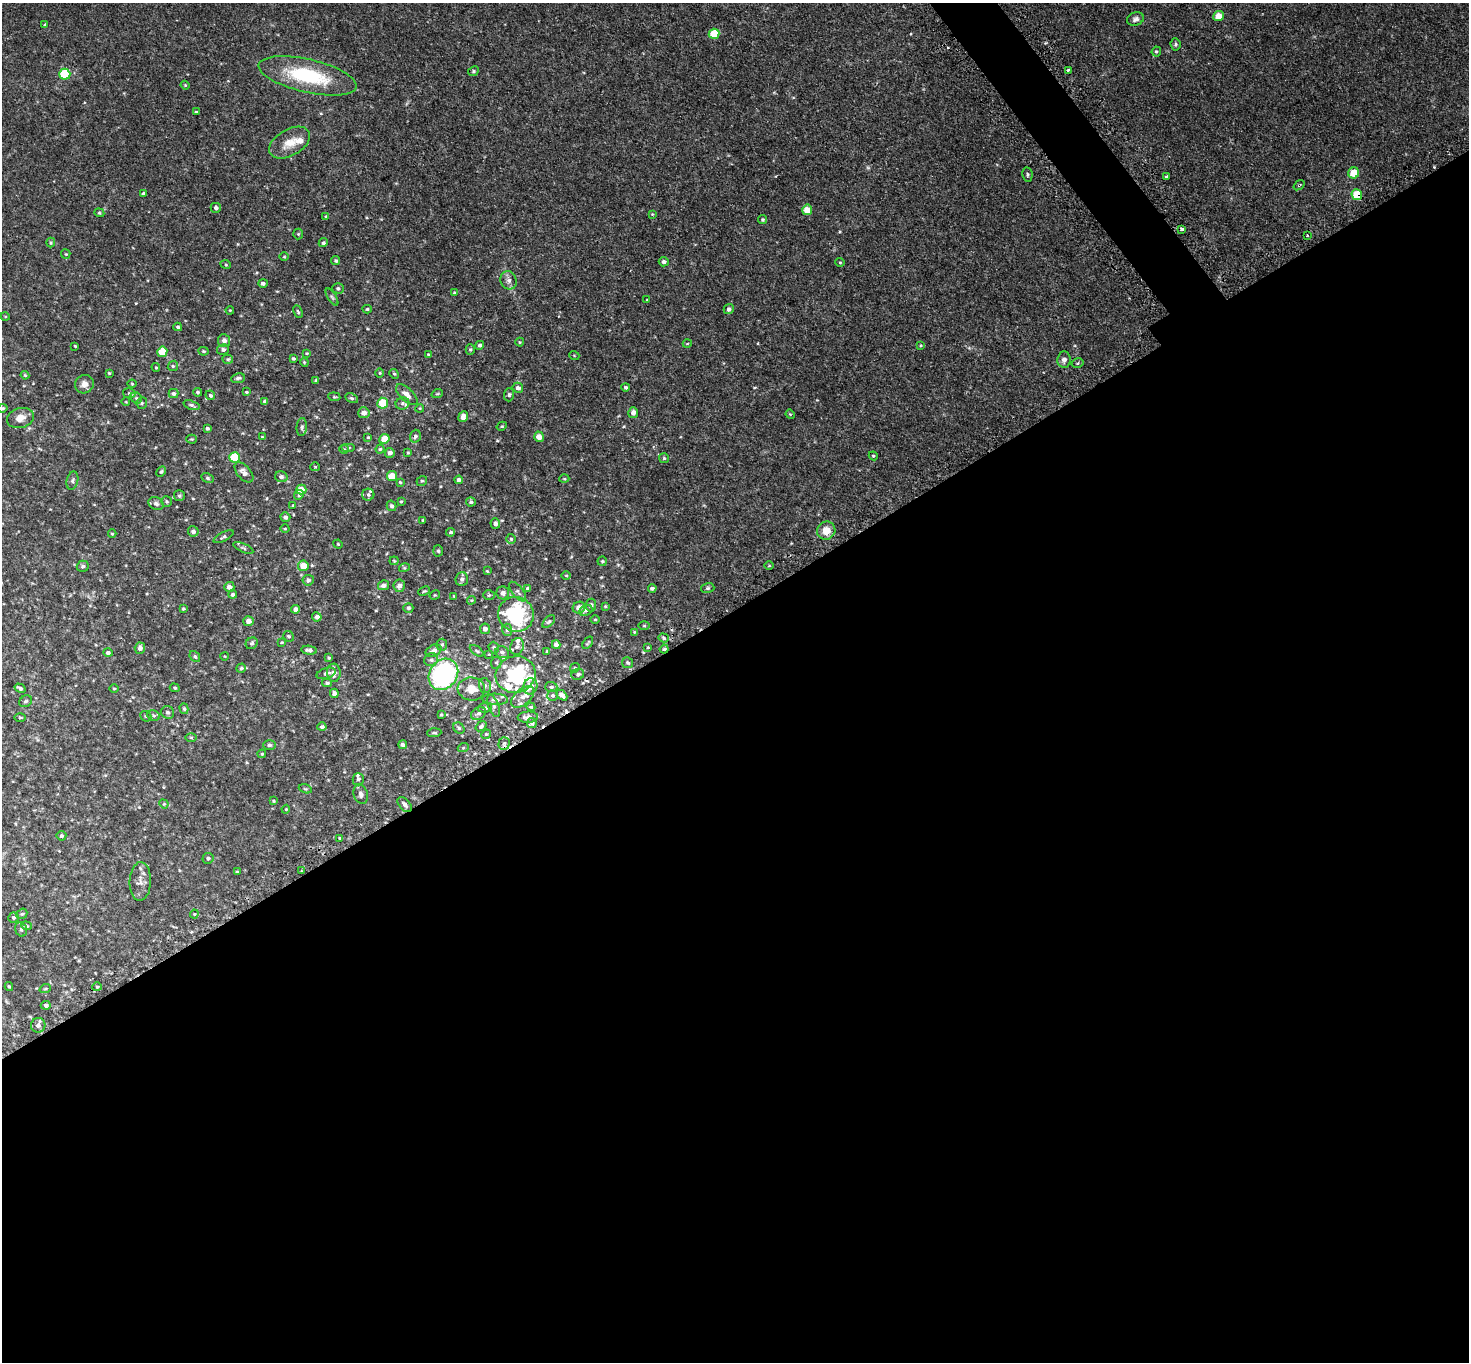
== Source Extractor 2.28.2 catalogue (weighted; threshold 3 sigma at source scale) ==
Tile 15 of 4 x 4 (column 3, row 4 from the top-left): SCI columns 2978-4444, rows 323-1682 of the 5953 x 5945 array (HDU 1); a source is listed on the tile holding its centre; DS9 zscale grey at full resolution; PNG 1471 x 1364 px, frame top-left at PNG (2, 3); each listed source drawn as its Kron ellipse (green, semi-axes under 4 px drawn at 4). Shown black and unused: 57% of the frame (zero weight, under 2 of 3 exposures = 3% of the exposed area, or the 3 px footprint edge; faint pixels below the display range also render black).
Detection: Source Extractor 2.28.2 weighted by HDU 2 'WHT'; one run over the whole footprint, this tile lists its part. Background 0.0589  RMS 0.005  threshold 0.0224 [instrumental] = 3 sigma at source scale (4.5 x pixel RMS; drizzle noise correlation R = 1.50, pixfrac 1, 0.05/0.05 arcsec/px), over >= 5 px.
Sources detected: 302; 2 too faint to see at this stretch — neither listed nor drawn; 15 inside a brighter listed object's ellipse — not listed separately; the other 285 listed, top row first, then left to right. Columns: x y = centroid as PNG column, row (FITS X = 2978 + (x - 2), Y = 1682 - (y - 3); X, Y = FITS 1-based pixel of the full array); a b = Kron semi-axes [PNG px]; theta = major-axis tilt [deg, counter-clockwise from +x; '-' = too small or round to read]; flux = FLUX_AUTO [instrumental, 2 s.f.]
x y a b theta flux
1218 16 5 5 - 6
1135 19 9 6 21 1.6
45 25 4 4 - 0.59
714 34 5 5 - 12
1175 44 6 5 - 0.82
1156 51 5 4 - 0.75
473 71 6 4 24 0.69
1068 71 4 3 - 1.6
65 74 5 5 - 21
308 76 50 16 -13 37
185 85 4 4 - 0.47
196 112 3 3 - 0.54
290 143 22 13 30 7
1354 173 5 5 - 8.4
1027 174 7 5 -81 0.84
1166 177 3 3 - 0.89
1299 185 6 3 37 0.52
144 193 3 3 - 0.72
1357 195 5 5 - 13
216 208 5 5 - 1.3
807 210 5 5 - 6.6
99 213 5 4 - 0.63
652 214 3 3 - 0.37
326 216 4 3 - 0.38
763 220 4 4 - 0.68
1182 229 4 3 - 2
298 234 5 5 - 0.55
1307 235 3 3 - 0.69
51 243 5 3 - 0.55
323 243 5 4 - 0.79
66 254 4 4 - 0.49
284 257 4 3 - 0.39
336 261 5 4 - 0.68
664 262 5 4 - 1.3
840 262 5 4 - 0.56
226 265 5 3 - 0.5
509 280 9 8 - 2.1
263 283 5 4 - 1.3
338 288 6 5 - 0.95
454 293 4 3 - 0.57
332 297 10 4 -58 0.78
647 299 3 2 - 0.26
367 309 4 4 - 0.57
729 309 5 5 - 1.3
230 310 4 3 - 0.39
298 312 6 4 -63 0.63
5 316 4 3 - 0.37
178 327 4 3 - 0.64
224 341 6 6 - 2.2
520 342 4 4 - 0.44
687 344 4 3 - 0.35
479 345 4 4 - 1.1
921 345 4 3 - 0.42
75 346 3 3 - 0.42
223 349 6 5 - 1.3
470 350 5 4 - 0.68
203 351 5 4 - 0.6
162 352 5 5 - 9.3
307 353 4 3 - 0.39
428 354 4 4 - 0.36
574 355 5 3 - 0.37
228 359 5 4 - 0.74
293 359 3 3 - 0.68
1064 360 8 6 85 2.1
304 362 4 3 - 0.45
1078 363 6 4 14 0.68
173 366 5 5 - 0.6
156 367 4 4 - 0.55
109 373 4 3 - 0.54
380 373 5 3 - 0.44
394 374 5 4 - 0.56
25 375 4 3 - 0.48
238 378 7 5 10 1.2
316 380 4 3 - 0.58
84 384 9 9 - 2.6
132 384 4 4 - 0.49
626 387 4 4 - 0.75
518 388 5 5 - 1.7
198 392 4 4 - 0.86
246 392 4 3 - 0.48
129 393 6 5 - 0.78
173 394 5 4 - 1.1
437 394 6 3 18 0.5
210 395 5 4 - 0.72
407 395 13 6 -44 3.1
509 395 6 5 - 0.79
334 397 6 4 -7 0.6
136 398 6 5 - 0.78
352 398 7 4 -27 0.81
265 401 4 4 - 1.1
126 402 4 3 - 0.29
142 403 5 5 - 0.79
383 403 5 5 - 11
402 403 7 6 - 0.93
191 405 8 4 -20 1.1
3 408 4 4 - 0.62
420 408 4 3 - 0.4
364 413 6 5 - 2.6
633 413 5 5 - 2.5
790 414 5 4 - 0.45
463 416 5 5 - 3.3
20 418 14 10 16 3.9
502 426 5 3 - 0.46
302 427 9 5 85 1.1
207 428 3 3 - 0.8
415 436 6 5 - 1.3
262 437 3 3 - 0.37
368 437 4 4 - 0.43
539 437 5 5 - 3.4
192 439 5 4 - 0.5
384 439 5 4 - 5.7
349 447 7 3 0 0.63
344 449 5 4 - 0.64
380 449 4 4 - 0.59
390 453 5 5 - 1.9
408 453 3 2 - 0.44
873 456 4 4 - 0.53
234 457 5 5 - 17
664 458 5 5 - 0.75
315 467 5 4 - 0.51
161 472 6 4 61 0.59
244 472 12 6 -49 2.4
392 476 5 5 - 6.3
281 477 6 5 - 1.2
208 478 6 4 -28 0.74
564 479 5 3 - 0.46
459 480 4 4 - 1.3
72 481 9 5 77 1
422 481 5 4 - 0.62
400 482 3 3 - 0.52
301 490 5 5 - 5.4
299 495 5 4 - 0.56
368 495 6 6 - 0.96
179 496 5 5 - 0.83
167 501 5 5 - 0.69
401 502 4 3 - 0.38
471 502 5 4 - 0.82
156 504 8 6 -25 1.5
293 505 3 3 - 0.47
392 506 5 4 - 0.96
285 517 5 4 - 1.3
423 520 4 3 - 0.37
495 523 5 5 - 1.4
285 529 4 3 - 0.38
193 531 5 5 - 1.3
826 531 9 9 - 5.5
451 532 4 4 - 0.75
112 534 4 4 - 0.49
224 537 11 4 27 0.97
511 539 5 5 - 0.78
338 544 5 4 - 0.41
243 548 11 4 -25 0.9
438 551 5 5 - 0.83
394 561 4 4 - 0.49
602 561 5 4 - 0.56
83 566 6 5 - 1
303 566 5 5 - 5.8
769 566 4 3 - 0.43
404 568 5 3 - 0.45
487 571 4 3 - 0.48
566 575 5 3 - 0.38
462 579 7 6 - 1.4
308 580 5 5 - 1.4
383 585 5 4 - 1.8
399 586 6 6 - 2.5
229 587 5 5 - 2.1
528 588 3 3 - 0.78
652 588 4 3 - 1
708 588 7 5 15 0.71
424 591 6 3 24 0.52
518 592 12 5 -51 1.4
503 593 6 6 - 1.8
233 594 4 4 - 0.94
435 595 5 3 - 0.41
489 595 6 5 - 0.7
454 596 3 3 - 0.41
471 600 4 4 - 0.48
591 605 6 5 - 1
605 606 4 3 - 0.45
579 607 6 5 - 3.3
408 608 5 4 - 0.91
183 609 3 3 - 0.45
296 609 4 4 - 2.2
586 610 7 5 26 1.3
516 614 18 17 - 42
317 617 4 4 - 1.4
595 619 5 3 - 0.42
248 621 5 5 - 2.3
549 622 8 4 43 0.75
644 626 6 4 1 0.55
485 629 5 5 - 1.7
507 630 6 5 - 0.88
634 632 4 3 - 0.42
288 636 6 5 - 0.68
664 638 5 4 - 0.75
282 642 4 3 - 0.43
252 643 6 5 - 0.99
588 643 7 3 54 0.53
442 645 6 5 - 0.85
556 645 4 4 - 2
517 646 8 6 72 1.4
648 647 4 3 - 0.41
140 648 5 5 - 1.8
494 648 6 5 - 0.78
664 649 4 4 - 0.92
309 650 8 4 -6 1.4
434 651 8 5 25 3
477 651 8 4 -36 0.74
547 651 4 4 - 0.49
502 652 7 5 -27 1.1
108 653 4 4 - 1.1
489 654 4 3 - 0.3
195 656 6 4 -49 0.75
225 656 4 3 - 0.34
329 658 3 3 - 0.54
431 660 7 6 - 1.3
496 663 6 5 - 0.71
628 663 5 5 - 0.86
241 668 5 4 - 0.68
575 668 5 4 - 0.59
326 673 10 5 17 1.5
334 673 9 7 -87 2.2
443 674 16 13 54 81
578 674 6 5 - 1.1
516 675 20 18 15 28
327 683 5 4 - 0.96
485 686 7 5 -74 1.3
530 686 8 7 - 4.7
551 687 6 5 - 0.7
20 688 6 3 -30 1
114 688 4 3 - 0.44
175 688 5 4 - 0.58
471 689 14 11 -6 6.7
334 693 5 4 - 1.9
552 695 5 5 - 0.74
562 695 6 4 -44 1.7
523 697 14 7 42 3
495 699 13 5 -3 1.7
26 701 7 5 31 0.93
494 706 11 5 -69 1.4
531 707 4 3 - 0.46
485 708 7 4 7 0.85
184 709 5 4 - 0.65
168 712 7 6 - 1.2
479 713 8 6 31 1.3
441 715 3 3 - 0.45
146 716 6 5 - 0.65
154 716 6 5 - 0.93
20 717 6 4 0 0.5
528 717 10 5 4 2.1
532 723 5 5 - 0.76
481 726 6 4 38 0.76
322 727 4 4 - 0.92
459 728 6 5 - 0.68
434 733 7 3 4 0.61
486 734 5 4 - 0.51
191 737 5 3 - 0.45
504 743 6 5 - 1.1
269 745 6 5 - 0.9
403 745 4 4 - 1.4
463 748 5 3 - 0.44
262 754 4 3 - 0.5
358 779 6 5 - 0.84
305 789 7 4 -19 0.55
361 794 10 7 -74 2
274 801 3 3 - 0.47
164 804 5 4 - 0.49
405 805 9 5 -49 1.4
286 809 4 3 - 0.41
61 836 5 4 - 0.93
340 838 3 3 - 0.45
208 858 6 5 - 0.94
301 871 3 2 - 0.44
237 872 3 3 - 0.6
140 881 19 10 87 3.6
22 914 6 5 - 0.66
194 914 4 4 - 0.42
14 918 5 5 - 0.72
26 926 5 4 - 0.58
21 929 7 5 -73 1
9 986 4 3 - 0.58
97 987 4 4 - 0.56
45 989 6 3 19 0.44
46 1005 5 4 - 0.98
38 1025 7 7 - 1.6
Overlapping masked pixels (flux is a lower limit): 4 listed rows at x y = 1299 185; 1357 195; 664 649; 578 674
Isophote crosses this tile's border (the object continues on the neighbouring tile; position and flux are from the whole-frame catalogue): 1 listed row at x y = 3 408